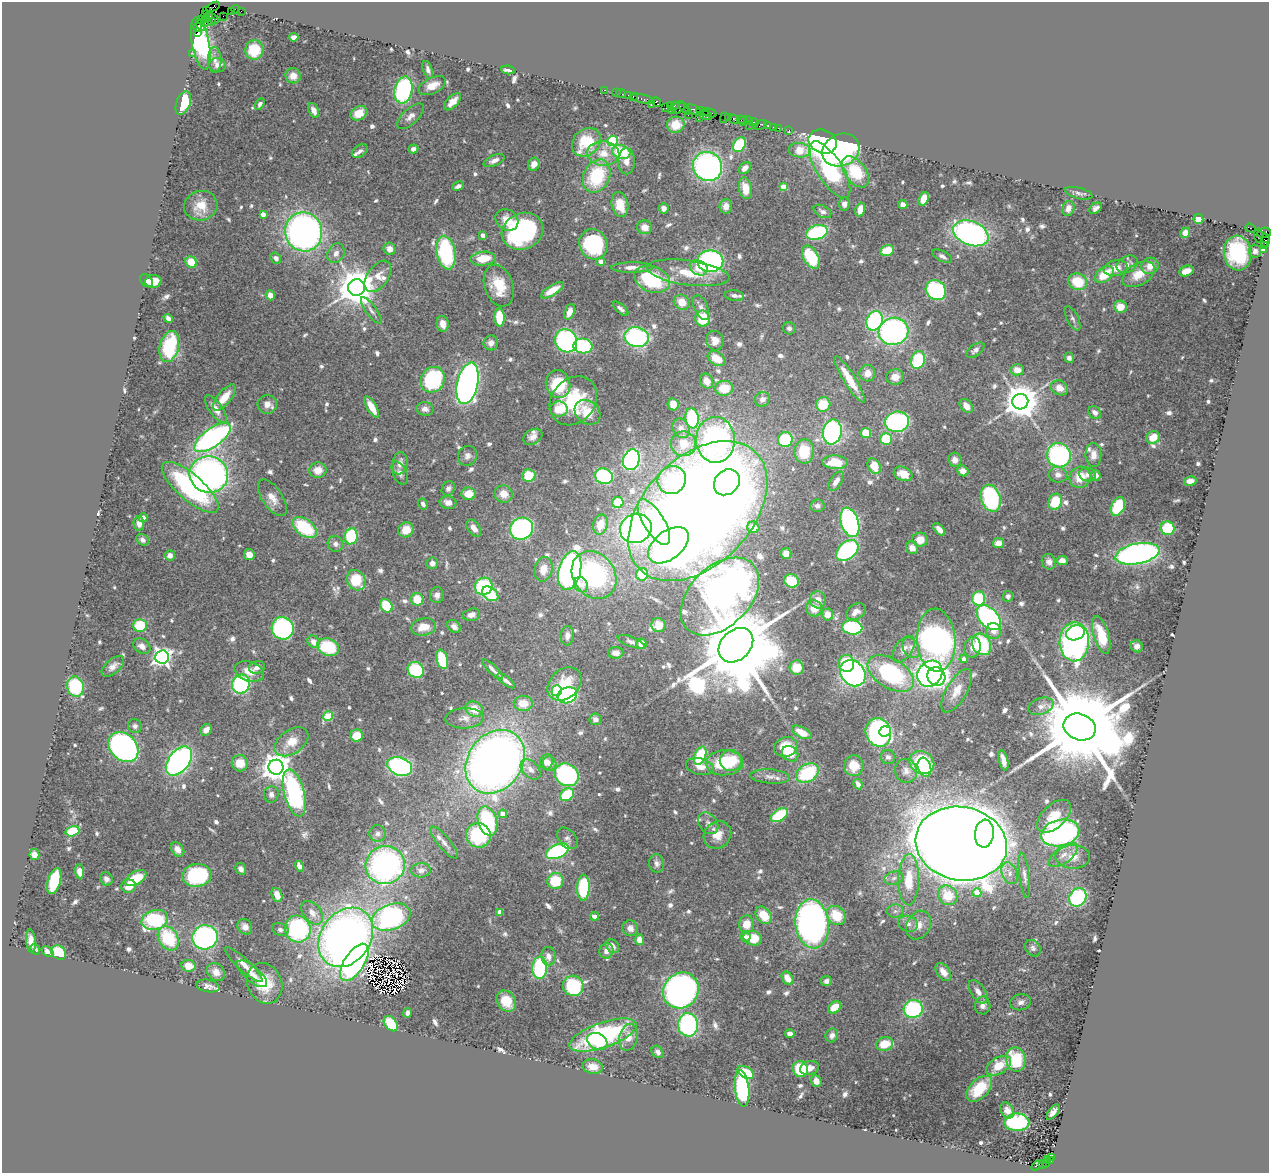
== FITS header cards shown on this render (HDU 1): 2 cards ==
NAXIS1  =                 1267
NAXIS2  =                 1171

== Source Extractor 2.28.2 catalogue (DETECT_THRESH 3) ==
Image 1267 x 1171 px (HDU 1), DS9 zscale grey, 1 PNG px = 1 image px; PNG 1271 x 1175 px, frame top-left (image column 1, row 1171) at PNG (2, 2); each listed source drawn as its Kron ellipse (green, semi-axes under 4 px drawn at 4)
Background 1.24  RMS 0.034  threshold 0.103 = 3 sigma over >= 5 px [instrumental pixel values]
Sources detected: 747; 6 with non-positive FLUX_AUTO (blend fragments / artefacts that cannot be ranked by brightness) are neither listed nor drawn; of the other 741, the 500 brightest by FLUX_AUTO listed and drawn (241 fainter detections omitted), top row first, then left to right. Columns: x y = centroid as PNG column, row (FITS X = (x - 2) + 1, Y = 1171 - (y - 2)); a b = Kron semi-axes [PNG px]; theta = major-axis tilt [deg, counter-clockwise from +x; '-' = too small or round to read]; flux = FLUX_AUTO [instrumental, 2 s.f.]
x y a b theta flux
213 7 7 4 29 120
235 9 4 2 - 100
207 10 4 2 - 44
231 11 2 2 - 51
241 11 2 2 - 28
206 15 3 2 - 35
209 16 3 3 - 54
223 16 2 2 - 34
213 18 6 3 -45 100
206 19 4 3 - 130
202 20 4 2 - 93
211 22 3 3 - 150
205 23 3 2 - 55
201 25 6 3 -60 190
197 27 4 3 - 220
198 32 4 2 - 170
294 37 5 4 - 10
201 43 26 8 -80 480
254 50 10 9 - 72
192 53 2 2 - 26
215 60 13 6 -89 13
217 65 8 7 - 13
428 70 9 4 -71 8.3
508 70 7 3 -8 8
293 76 7 7 - 25
432 86 15 8 25 30
403 90 13 9 78 270
604 90 3 2 - 78
616 93 2 2 - 77
621 94 5 2 - 93
629 95 3 2 - 180
633 96 3 2 - 140
642 99 12 3 -12 380
453 102 11 5 45 21
656 102 5 4 - 230
183 103 12 7 70 100
260 104 6 4 57 8.6
651 105 3 2 - 87
670 105 4 2 - 130
674 105 3 3 - 180
678 107 7 5 39 230
666 108 3 2 - 68
685 109 7 4 -42 310
693 109 7 4 -26 530
671 110 3 2 - 67
314 111 8 5 -67 16
703 111 6 3 -13 160
359 113 9 6 34 37
710 113 7 3 -16 410
688 115 2 2 - 62
411 116 17 7 43 17
706 116 7 3 -21 330
699 117 2 2 - 86
728 117 3 2 - 100
724 118 5 3 - 140
734 119 5 3 - 190
741 120 3 2 - 140
744 121 5 3 - 250
749 121 2 2 - 110
754 122 5 3 - 270
676 125 9 8 - 34
749 125 2 2 - 60
760 125 7 3 27 74
768 126 4 3 - 250
773 127 2 2 - 28
778 128 2 2 - 61
789 130 3 2 - 27
613 141 5 5 - 230
586 142 16 13 44 88
823 142 14 11 -22 630
739 145 8 6 54 150
413 149 5 4 - 12
799 150 11 7 -6 48
841 150 19 16 26 430
360 151 9 5 32 9
621 152 9 6 -17 97
603 153 16 12 -4 39
494 161 11 5 23 12
626 161 13 8 89 18
534 164 6 5 - 18
708 166 15 14 - 640
745 168 7 5 43 14
830 170 32 12 -57 290
855 172 18 10 -53 100
597 176 17 13 64 150
458 186 6 4 25 8.2
783 187 4 4 - 40
745 188 11 6 -81 32
1079 193 14 5 -14 9
924 199 7 5 70 32
620 204 12 8 -77 46
844 204 6 5 - 10
903 204 4 4 - 13
201 206 17 14 15 40
726 206 7 6 - 16
664 208 5 5 - 12
1068 208 7 6 - 17
1096 208 7 4 36 9.5
860 209 7 4 71 29
822 211 9 6 -27 9.2
263 214 4 4 - 20
1198 219 5 5 - 25
507 220 12 10 -36 30
645 227 7 7 - 19
1250 228 5 3 - 620
523 231 21 18 24 370
304 232 19 18 - 1100
817 232 11 7 16 240
971 233 18 12 -22 690
1185 233 5 4 - 13
1264 233 7 5 9 370
483 235 4 4 - 18
1259 236 7 3 -83 77
1265 241 7 4 85 470
593 244 15 14 - 240
1264 246 4 3 - 160
390 249 6 6 - 16
887 250 7 5 20 54
1264 250 3 3 - 160
1255 251 6 6 - 8.4
336 253 10 8 61 14
446 253 17 9 -80 250
1237 253 17 13 -84 200
942 256 11 5 -29 9.3
811 257 12 7 -59 120
276 258 6 5 - 12
483 259 12 7 7 54
710 261 13 11 -1 450
191 262 6 5 - 43
601 262 4 4 - 17
1127 264 11 8 28 15
1150 266 9 8 - 24
632 267 21 5 1 20
699 268 9 7 -26 25
1116 268 12 7 9 32
1186 271 7 5 18 22
688 273 41 12 -8 84
1138 274 18 10 30 44
1104 275 10 7 38 66
378 276 18 10 54 27
652 279 18 13 -21 170
146 281 7 5 -44 21
153 281 8 6 3 25
1078 282 10 8 -20 74
499 286 21 14 -72 66
357 287 8 8 - 7400
552 290 13 5 32 27
936 290 11 9 -44 310
270 295 5 4 - 21
734 296 10 5 -7 9.2
682 302 8 7 - 32
1120 307 6 6 - 37
701 308 13 7 -68 12
621 309 9 4 -42 8.3
371 310 16 5 -54 9.6
570 312 8 5 69 23
499 317 9 5 -88 79
168 318 5 4 - 12
1073 318 13 5 -63 8
703 319 8 7 - 80
875 321 10 8 66 300
443 324 8 6 -80 22
789 328 6 6 - 8.6
893 331 15 13 17 560
637 337 12 10 -14 440
566 341 12 10 -54 460
715 341 10 8 -73 25
491 343 7 7 - 14
583 346 9 7 -3 220
169 347 16 9 75 160
975 350 10 5 35 9.3
716 358 9 6 -33 47
1069 358 5 5 - 9
918 360 9 6 73 160
1017 370 7 5 -4 19
867 373 8 8 - 23
895 377 9 7 13 24
850 379 27 6 -58 61
433 380 13 11 55 270
707 381 8 6 -60 23
467 383 21 10 77 1100
558 384 14 12 -76 120
724 388 9 7 6 57
1060 388 9 7 -27 23
224 397 16 7 51 40
762 399 8 7 - 14
573 401 26 21 49 160
1020 402 8 7 - 5700
267 404 9 9 - 19
673 404 6 5 - 21
823 404 7 7 - 64
966 406 8 5 -49 21
372 407 12 4 -59 32
216 409 16 6 -55 23
425 409 8 7 - 12
559 409 9 7 4 48
587 412 14 11 -38 67
1095 412 7 5 -43 12
692 418 10 6 -82 180
897 422 12 10 10 340
681 428 10 8 -61 13
832 432 12 9 80 480
866 433 5 5 - 63
212 437 21 9 35 720
533 437 10 7 31 15
1153 437 7 6 - 40
886 439 6 5 - 87
716 440 23 19 -89 750
785 440 7 7 - 120
683 444 13 12 - 40
804 451 12 9 86 81
1059 455 12 12 - 340
1093 455 12 8 -89 22
467 456 10 9 - 12
631 460 10 8 73 470
955 460 7 6 - 16
835 462 12 7 -2 69
400 463 11 7 80 18
874 466 8 6 -63 49
318 470 8 8 - 26
963 471 6 5 - 19
400 473 12 7 -65 11
903 474 10 6 -24 33
209 475 19 18 - 950
529 475 6 6 - 63
1058 475 9 8 - 15
1087 475 8 7 - 9.8
1096 475 5 5 - 14
604 476 9 7 -19 260
1080 477 11 10 - 42
672 480 14 13 - 190
836 481 11 5 57 19
1190 481 6 4 13 16
727 482 14 12 45 290
190 487 36 13 -41 300
448 488 7 6 - 9.4
469 494 7 6 - 39
504 494 9 8 - 32
272 498 21 10 -55 26
991 498 14 9 -73 260
448 502 8 6 -11 16
1055 502 8 6 63 75
618 503 6 5 - 67
423 504 6 4 -59 8.6
817 506 7 6 - 9.7
1118 507 10 6 64 120
698 511 83 54 46 4500
143 518 4 4 - 18
654 522 26 10 -59 200
850 522 15 8 -72 520
139 523 7 5 -87 14
600 524 10 7 75 38
753 527 6 6 - 24
305 528 14 8 -37 140
474 528 9 6 -56 18
636 528 16 14 23 630
1168 528 7 6 - 110
521 529 12 11 - 480
939 529 7 4 -50 18
406 530 8 7 - 39
351 536 8 6 81 130
143 540 7 5 -37 8.2
920 540 7 7 - 29
998 543 5 5 - 20
335 544 8 7 - 11
668 545 23 14 38 710
912 548 7 5 -47 17
847 550 12 8 40 280
786 554 5 5 - 15
1137 554 22 10 11 870
170 555 5 5 - 15
249 555 5 5 - 25
1062 561 6 4 9 18
1049 562 8 7 - 13
432 563 6 5 - 13
543 569 12 9 78 32
570 570 20 11 76 970
642 574 6 6 - 69
594 575 25 21 -55 390
356 580 10 9 - 87
792 581 7 6 - 78
581 585 8 6 -55 24
484 586 9 8 - 190
490 594 9 6 -37 100
437 595 8 6 86 12
720 596 46 30 45 940
1008 596 5 5 - 8
979 598 7 6 - 150
417 599 6 6 - 50
818 600 8 8 - 22
386 606 7 5 -51 100
814 608 8 8 - 31
856 612 11 7 32 18
827 614 6 6 - 27
471 615 9 6 12 16
989 618 15 9 -46 430
140 625 7 6 - 77
658 625 7 7 - 30
424 627 12 8 9 39
454 627 7 5 -44 14
852 627 10 7 -6 180
283 628 11 11 - 340
993 631 8 7 - 18
1075 633 9 7 18 110
1101 635 19 7 -73 70
567 636 10 6 84 14
936 640 31 19 -87 1100
313 642 7 5 -51 20
631 642 14 5 -20 8.8
1074 642 19 15 88 820
642 644 5 5 - 29
981 644 11 9 -61 160
736 645 19 14 45 56000
142 646 9 7 -34 16
1137 646 6 5 - 12
328 647 11 8 -23 120
973 647 10 8 79 16
911 648 11 8 -60 14
904 649 15 8 56 16
616 653 8 6 3 11
162 657 7 6 - 1100
442 659 10 5 -74 96
964 659 4 4 - 14
846 663 8 8 - 72
113 666 13 7 40 15
257 667 8 6 17 12
796 668 7 7 - 47
493 669 14 4 -43 11
416 670 8 7 - 140
249 671 15 10 -17 32
853 673 14 11 -50 690
891 673 26 14 -31 310
930 674 14 11 53 640
936 676 9 8 - 230
506 681 11 4 -38 12
241 684 9 8 - 250
565 684 19 14 42 74
75 687 10 8 -74 170
557 691 5 5 - 170
957 691 24 10 59 33
567 695 10 8 21 270
523 703 9 7 -4 41
1041 706 13 8 20 17
474 709 9 7 -25 39
328 716 5 4 - 110
464 718 19 10 3 19
595 719 6 5 - 11
135 726 7 6 - 8.5
1080 727 16 13 -21 67000
206 730 6 5 - 15
885 731 6 5 - 48
802 732 11 5 -27 31
878 732 14 12 -66 470
357 736 6 6 - 48
291 742 19 12 35 43
123 747 17 13 -44 720
786 747 12 9 13 47
790 754 9 7 -37 71
700 756 9 5 67 110
888 757 7 7 - 8.5
1003 760 10 4 -76 20
179 761 17 10 51 740
731 761 11 10 - 83
495 762 34 27 53 2100
547 762 8 6 72 15
240 763 8 8 - 37
724 763 19 12 3 120
922 763 13 11 -31 200
550 764 7 6 - 13
400 766 13 9 -21 400
854 766 10 9 - 38
276 767 7 7 - 3400
700 767 14 8 -14 24
924 767 10 6 -72 100
531 769 12 8 -46 15
906 771 12 11 - 18
807 773 12 8 31 140
567 775 12 11 - 350
770 776 19 7 -4 15
858 784 5 4 - 13
294 793 24 10 -75 400
271 794 8 7 - 10
567 795 7 5 35 120
503 814 4 4 - 27
779 815 9 5 33 100
1054 816 21 11 43 48
487 821 15 9 -73 220
708 823 12 9 -51 13
72 831 7 5 16 98
377 833 8 8 - 8.9
1060 833 19 13 13 590
984 834 14 9 85 450
478 835 12 12 - 170
717 835 14 13 - 33
567 838 12 8 -48 11
444 842 20 6 -51 14
961 844 46 36 -11 10000
178 849 8 6 -52 22
557 851 12 6 25 360
34 855 5 5 - 17
1063 855 17 8 37 24
1073 857 17 11 -1 34
657 863 9 7 -80 9.9
385 865 20 19 - 650
299 866 5 4 - 15
241 869 6 5 - 10
421 870 10 7 5 11
80 871 7 4 -84 25
1010 873 11 7 -70 14
197 875 14 11 9 230
1024 875 23 5 -83 13
136 878 11 6 28 79
894 878 10 6 11 12
106 879 7 6 - 8.9
909 880 25 10 89 74
54 881 13 6 75 130
555 881 8 8 - 78
129 886 7 6 - 29
583 888 13 6 88 190
977 893 4 4 - 44
277 895 7 5 -69 27
948 895 10 9 - 70
1078 897 10 8 58 250
895 911 8 6 2 8.8
500 912 4 4 - 36
312 913 13 9 -51 21
764 915 10 7 -52 51
836 915 10 8 -43 68
595 916 4 4 - 16
391 917 20 12 20 470
155 920 13 9 15 210
746 924 8 7 - 36
812 924 24 16 -84 1100
908 924 10 8 -16 13
919 925 15 11 60 27
245 927 8 7 - 14
630 928 8 7 - 15
298 929 13 12 - 310
280 930 8 6 -18 8.5
205 937 13 12 - 480
346 937 32 24 55 1600
745 937 5 5 - 11
168 938 13 9 -58 120
753 938 9 7 -14 65
639 940 5 4 - 21
31 941 11 5 -84 17
612 946 8 6 -49 16
1033 948 9 7 -55 8
35 949 6 4 -56 7.9
606 951 8 7 - 16
48 952 7 4 -36 13
59 952 8 6 -41 72
548 956 9 7 -87 15
354 962 21 10 57 650
244 964 25 6 -43 20
188 966 7 6 - 33
540 968 11 7 88 200
216 972 10 8 -49 20
943 972 10 6 -54 26
252 974 19 7 -40 19
787 978 7 5 -58 30
826 981 5 5 - 11
264 983 21 17 -65 75
208 986 12 6 -11 14
573 986 10 10 - 220
681 990 19 17 46 790
978 992 13 7 -55 17
506 1001 11 9 -57 63
1021 1002 10 8 15 12
983 1005 9 7 87 12
835 1007 7 5 38 41
913 1009 9 9 - 220
407 1013 5 4 - 7.9
391 1024 8 6 -51 86
688 1025 11 10 - 340
790 1034 5 4 - 17
603 1035 35 12 19 310
832 1035 7 6 - 12
628 1037 14 9 78 26
597 1041 11 8 -26 67
885 1044 9 7 17 45
658 1052 7 5 -48 10
1016 1059 12 9 -77 120
998 1066 13 8 31 49
593 1067 10 7 -11 25
809 1068 9 6 15 17
800 1069 8 7 - 100
746 1072 9 5 -27 79
816 1081 6 5 - 20
742 1088 18 7 -84 290
979 1089 16 9 45 86
1007 1110 8 6 -59 14
1053 1112 9 4 53 12
1017 1122 12 9 0 290
1051 1157 3 2 - 290
1047 1159 3 2 - 130
1050 1161 3 3 - 210
1046 1163 4 3 - 210
1038 1165 7 3 33 290
1042 1165 3 2 - 150
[241 fainter detections neither listed nor drawn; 6 non-positive-flux detections neither listed nor drawn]